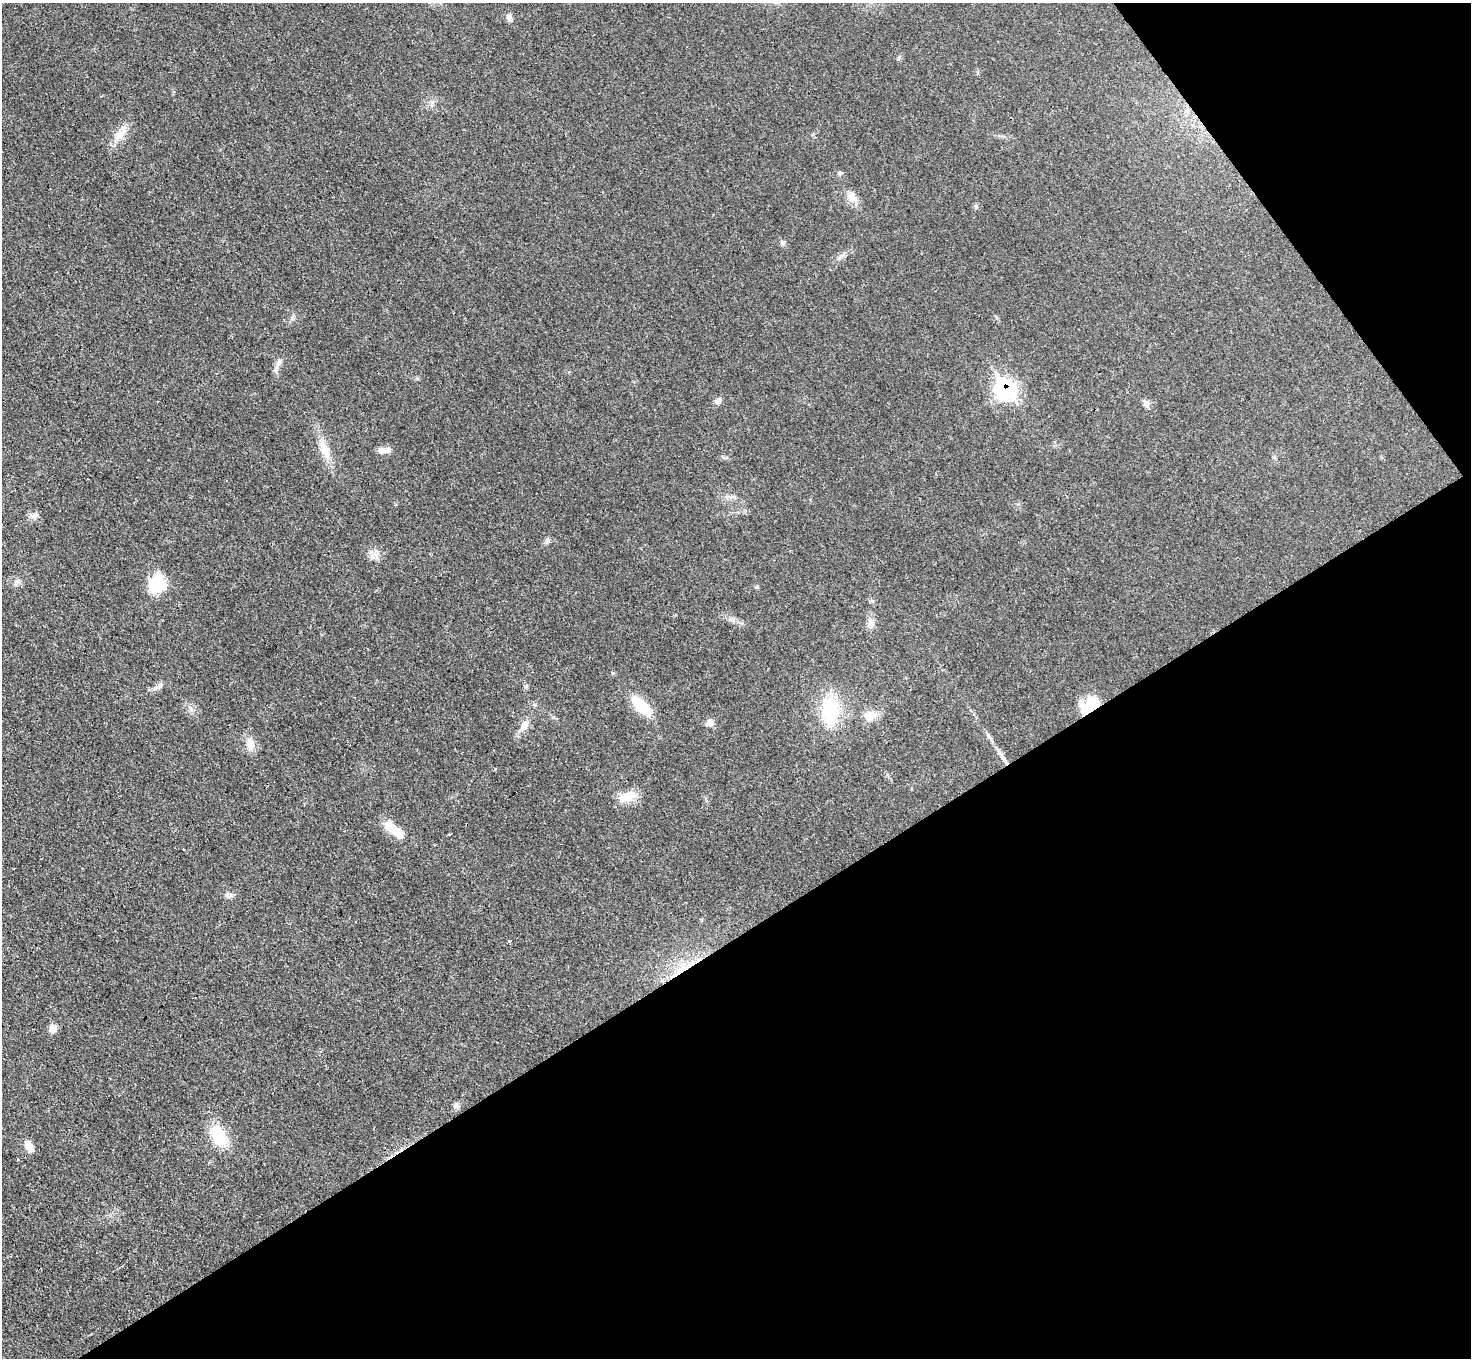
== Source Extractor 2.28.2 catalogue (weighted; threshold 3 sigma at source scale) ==
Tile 12 of 4 x 4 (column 4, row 3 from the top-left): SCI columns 4409-5877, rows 1512-2867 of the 5878 x 5872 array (HDU 1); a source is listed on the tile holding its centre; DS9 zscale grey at full resolution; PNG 1473 x 1360 px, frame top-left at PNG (2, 3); no overlay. Shown black and unused: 35% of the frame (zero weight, under 3 of 4 exposures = <1% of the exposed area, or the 3 px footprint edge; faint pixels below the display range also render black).
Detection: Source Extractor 2.28.2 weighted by HDU 2 'WHT'; one run over the whole footprint, this tile lists its part. Background 0.0333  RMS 0.0044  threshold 0.0198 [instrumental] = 3 sigma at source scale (4.5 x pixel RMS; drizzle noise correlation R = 1.50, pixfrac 1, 0.05/0.05 arcsec/px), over >= 5 px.
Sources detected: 40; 1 inside a brighter object's white glare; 1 cosmic-ray / hot-pixel residue — not listed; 1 inside a brighter listed object's ellipse — not listed separately; the other 37 listed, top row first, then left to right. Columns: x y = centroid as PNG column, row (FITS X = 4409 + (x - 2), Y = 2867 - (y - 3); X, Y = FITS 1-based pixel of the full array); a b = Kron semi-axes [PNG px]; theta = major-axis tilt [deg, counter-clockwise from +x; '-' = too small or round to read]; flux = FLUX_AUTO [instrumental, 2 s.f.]
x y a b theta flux
509 18 10 7 -61 1.8
120 135 16 9 62 5.1
840 173 6 5 - 0.72
851 197 16 11 -33 4
976 206 7 4 -90 0.72
782 243 6 6 - 0.91
279 362 10 6 56 1.8
1005 389 12 9 -57 110
718 401 9 7 36 1.7
1146 403 10 8 -57 1.7
325 449 25 12 -67 7.1
382 450 9 7 -16 2
33 516 7 4 -18 1.3
547 540 8 5 -65 0.95
372 555 11 6 48 2.3
156 583 24 21 73 13
871 623 12 9 -73 2.6
639 704 28 15 -46 12
1091 708 28 17 10 12
830 710 33 18 88 26
870 716 17 12 41 5
709 723 9 9 - 2.3
524 725 14 9 60 3.3
989 737 17 5 -54 2
250 744 15 10 88 3.9
1004 760 21 5 -59 3.3
627 797 25 11 20 6.9
394 830 28 10 -39 9.6
449 834 3 2 - 0.52
183 849 3 3 - 1.9
228 895 11 5 -18 1.4
509 941 3 3 - 4.5
53 1028 9 8 - 3.2
456 1105 9 5 63 1.3
219 1136 25 16 -66 15
29 1147 17 8 -62 4.4
18 1160 3 3 - 0.92
Overlapping masked pixels (flux is a lower limit): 3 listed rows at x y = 1005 389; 1091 708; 1004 760
Unlisted compact peaks at least as high as the median listed source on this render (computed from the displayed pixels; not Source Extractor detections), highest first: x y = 160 685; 757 587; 292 318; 526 686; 899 57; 191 710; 613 673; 733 620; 495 769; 841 256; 553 717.